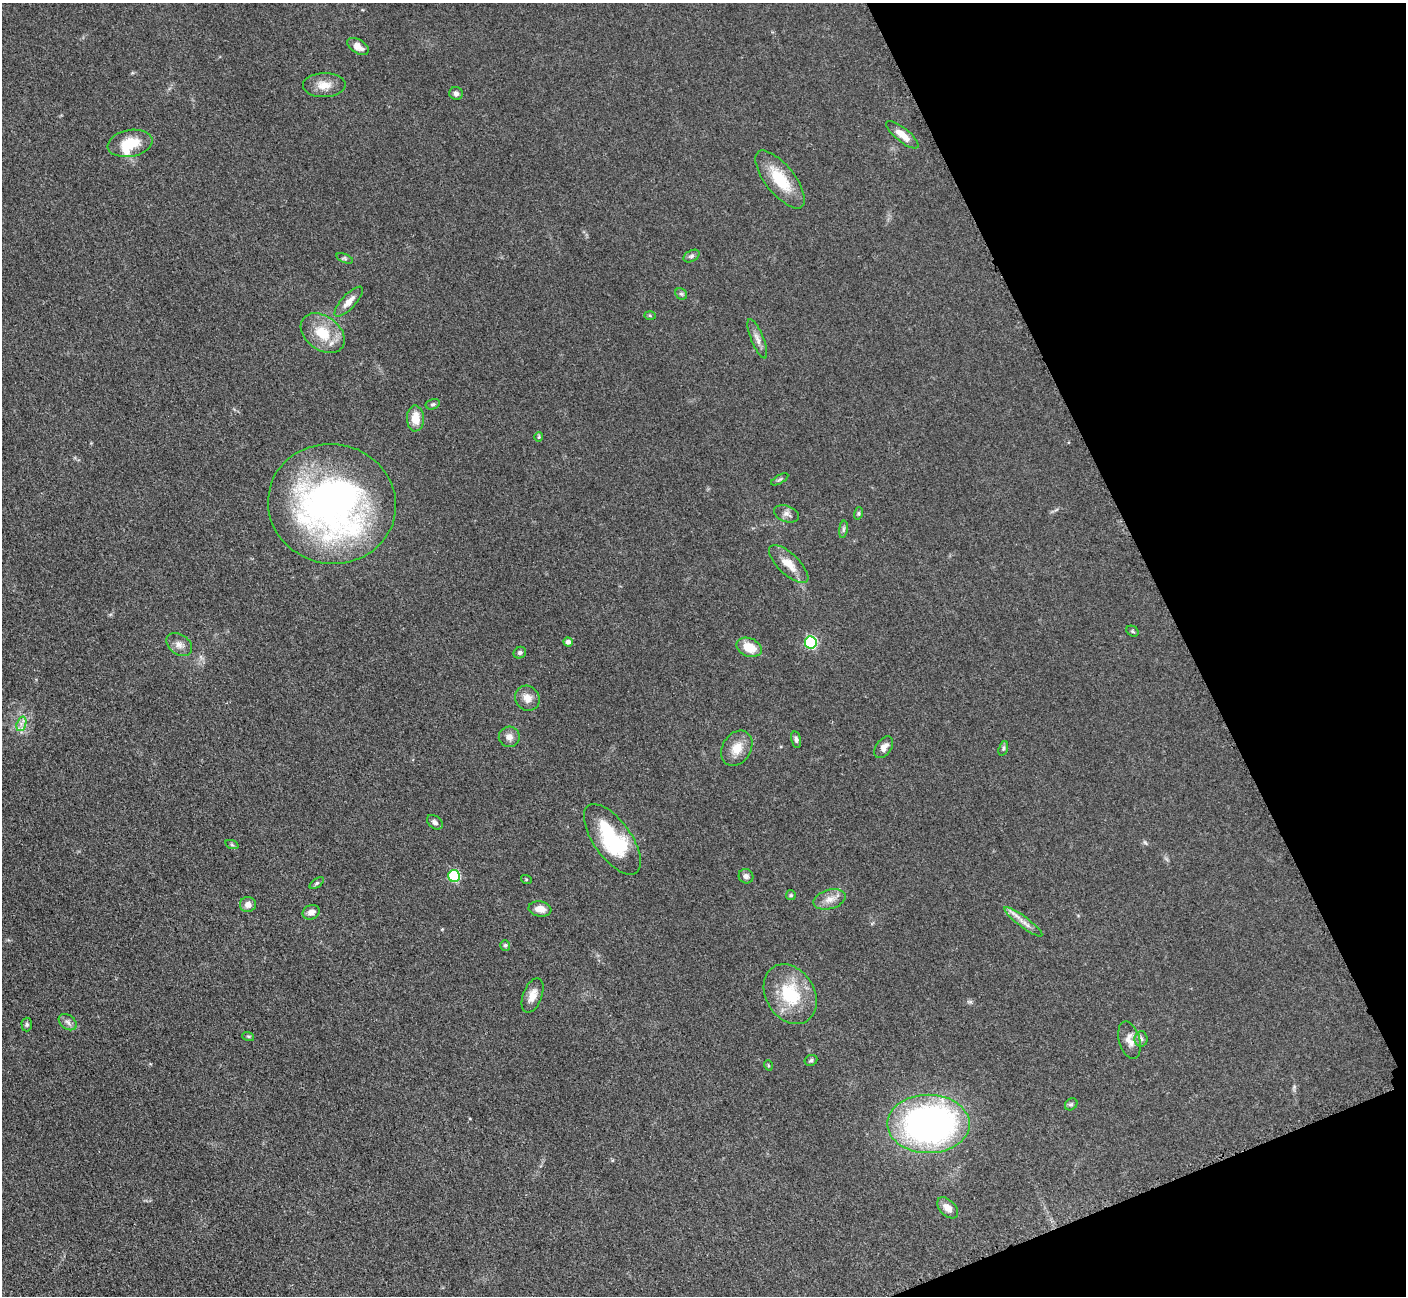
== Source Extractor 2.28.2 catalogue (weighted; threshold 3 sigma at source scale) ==
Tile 12 of 4 x 4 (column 4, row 3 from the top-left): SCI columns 4230-5633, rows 1591-2884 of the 5699 x 5661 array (HDU 1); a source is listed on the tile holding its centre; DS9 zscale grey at full resolution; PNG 1408 x 1298 px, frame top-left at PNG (2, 3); each listed source drawn as its Kron ellipse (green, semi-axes under 4 px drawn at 4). Shown black and unused: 19% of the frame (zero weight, under 3 of 5 exposures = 4% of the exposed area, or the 3 px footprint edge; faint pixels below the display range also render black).
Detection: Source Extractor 2.28.2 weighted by HDU 2 'WHT'; one run over the whole footprint, this tile lists its part. Background 0.0527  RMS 0.0057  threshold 0.0254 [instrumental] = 3 sigma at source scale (4.5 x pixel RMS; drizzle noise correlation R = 1.50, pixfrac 1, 0.05/0.05 arcsec/px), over >= 5 px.
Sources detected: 62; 1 inside a brighter listed object's ellipse — not listed separately; the other 61 listed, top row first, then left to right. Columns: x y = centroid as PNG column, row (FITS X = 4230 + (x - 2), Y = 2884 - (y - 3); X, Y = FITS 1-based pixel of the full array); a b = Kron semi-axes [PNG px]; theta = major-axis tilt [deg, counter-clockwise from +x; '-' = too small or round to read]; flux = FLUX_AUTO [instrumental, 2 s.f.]
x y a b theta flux
358 46 12 7 -32 4.7
324 85 21 12 2 6.9
456 93 7 6 - 1.9
902 135 20 7 -39 6.9
130 143 23 13 10 14
780 179 35 14 -51 20
692 256 8 5 27 1.4
345 258 9 3 -21 0.83
681 294 6 5 - 1
349 302 19 7 47 4.7
650 316 6 4 -2 0.77
323 333 24 17 -37 16
757 339 21 6 -68 3.6
433 404 7 5 15 0.98
415 418 13 8 -89 8.9
539 437 5 4 - 0.62
780 479 9 4 29 0.99
332 504 64 60 -11 250
859 513 6 4 72 0.78
787 514 13 8 -18 2.6
843 529 8 4 82 1.2
789 564 25 10 -43 8.6
1132 631 6 5 - 0.83
568 642 5 4 - 2.2
811 642 6 6 - 60
179 644 14 10 -34 3.7
749 647 13 9 -22 10
520 653 6 5 - 1.3
527 698 13 11 -48 4.7
21 724 7 4 72 2
509 737 10 10 - 3.3
796 739 8 5 -78 1.4
884 747 12 7 55 3.7
737 748 19 14 58 8.3
1003 748 7 4 72 1
435 822 9 6 -40 1.7
612 839 41 19 -54 47
232 845 7 4 -19 0.82
454 876 6 6 - 42
746 876 7 7 - 2.2
526 879 5 3 - 0.55
317 883 8 4 35 0.97
791 895 5 5 - 0.7
830 899 16 9 16 5.2
248 905 8 7 - 3.3
540 909 11 7 -9 5.1
311 912 9 7 26 3.1
1023 922 23 5 -37 4.4
505 945 5 5 - 0.89
790 994 32 24 -59 29
533 995 18 9 69 5.4
68 1022 10 7 -36 2.4
27 1024 7 5 -89 0.99
248 1036 6 4 -18 0.71
1141 1039 8 6 -89 1.6
1129 1040 19 10 -74 5.1
811 1060 6 5 - 1.1
768 1065 5 3 - 0.47
1071 1104 7 5 43 1.1
928 1124 41 29 0 220
948 1208 13 7 -46 5